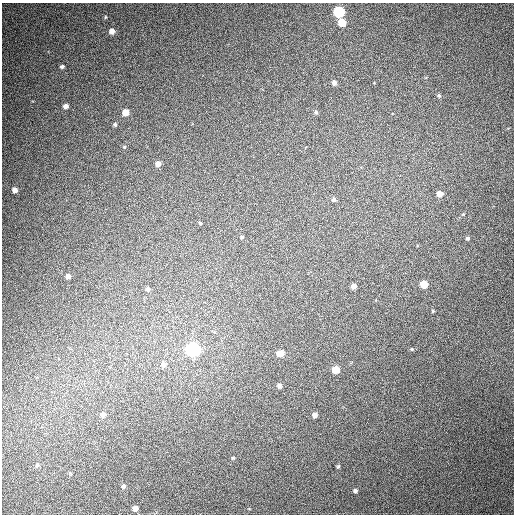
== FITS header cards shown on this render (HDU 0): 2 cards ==
NAXIS1  =                  512
NAXIS2  =                  512

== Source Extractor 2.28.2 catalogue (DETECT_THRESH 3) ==
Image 512 x 512 px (HDU 0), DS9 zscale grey, 1 PNG px = 1 image px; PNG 516 x 516 px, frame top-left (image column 1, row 512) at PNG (2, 3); no overlay
Background 455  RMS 12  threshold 37.2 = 3 sigma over >= 5 px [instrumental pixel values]
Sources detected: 40; all 40 listed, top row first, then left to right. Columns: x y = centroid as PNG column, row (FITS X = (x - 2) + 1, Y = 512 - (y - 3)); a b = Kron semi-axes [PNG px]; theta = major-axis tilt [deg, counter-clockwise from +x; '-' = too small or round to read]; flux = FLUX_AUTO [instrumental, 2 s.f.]
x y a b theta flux
339 12 6 6 - 81000
105 17 5 3 - 750
342 23 5 5 - 18000
112 31 5 5 - 5400
62 67 5 4 - 1700
334 83 6 5 - 3400
439 96 6 4 -89 1300
66 106 5 4 - 3800
126 112 5 5 - 9800
316 112 6 5 - 1700
115 124 5 5 - 1400
300 131 2 2 - 3000
124 147 5 4 - 1200
305 147 3 3 - 15000
158 164 5 5 - 5100
15 190 5 4 - 4500
440 194 5 5 - 6900
334 199 6 6 - 1800
200 223 5 3 - 830
242 237 5 4 - 1300
467 238 5 5 - 1300
68 276 5 4 - 3300
424 284 5 5 - 15000
353 286 4 4 - 4300
148 289 4 4 - 2300
433 311 4 4 - 910
193 349 6 6 - 260000
412 349 5 4 - 1000
280 353 7 5 8 8600
164 364 7 7 - 3600
336 369 5 5 - 16000
279 385 5 5 - 2300
103 415 6 6 - 4100
314 415 5 5 - 4100
233 458 5 4 - 850
37 465 6 5 - 1800
338 466 5 4 - 1100
123 486 6 5 - 2300
355 491 4 4 - 1900
135 508 5 5 - 5100